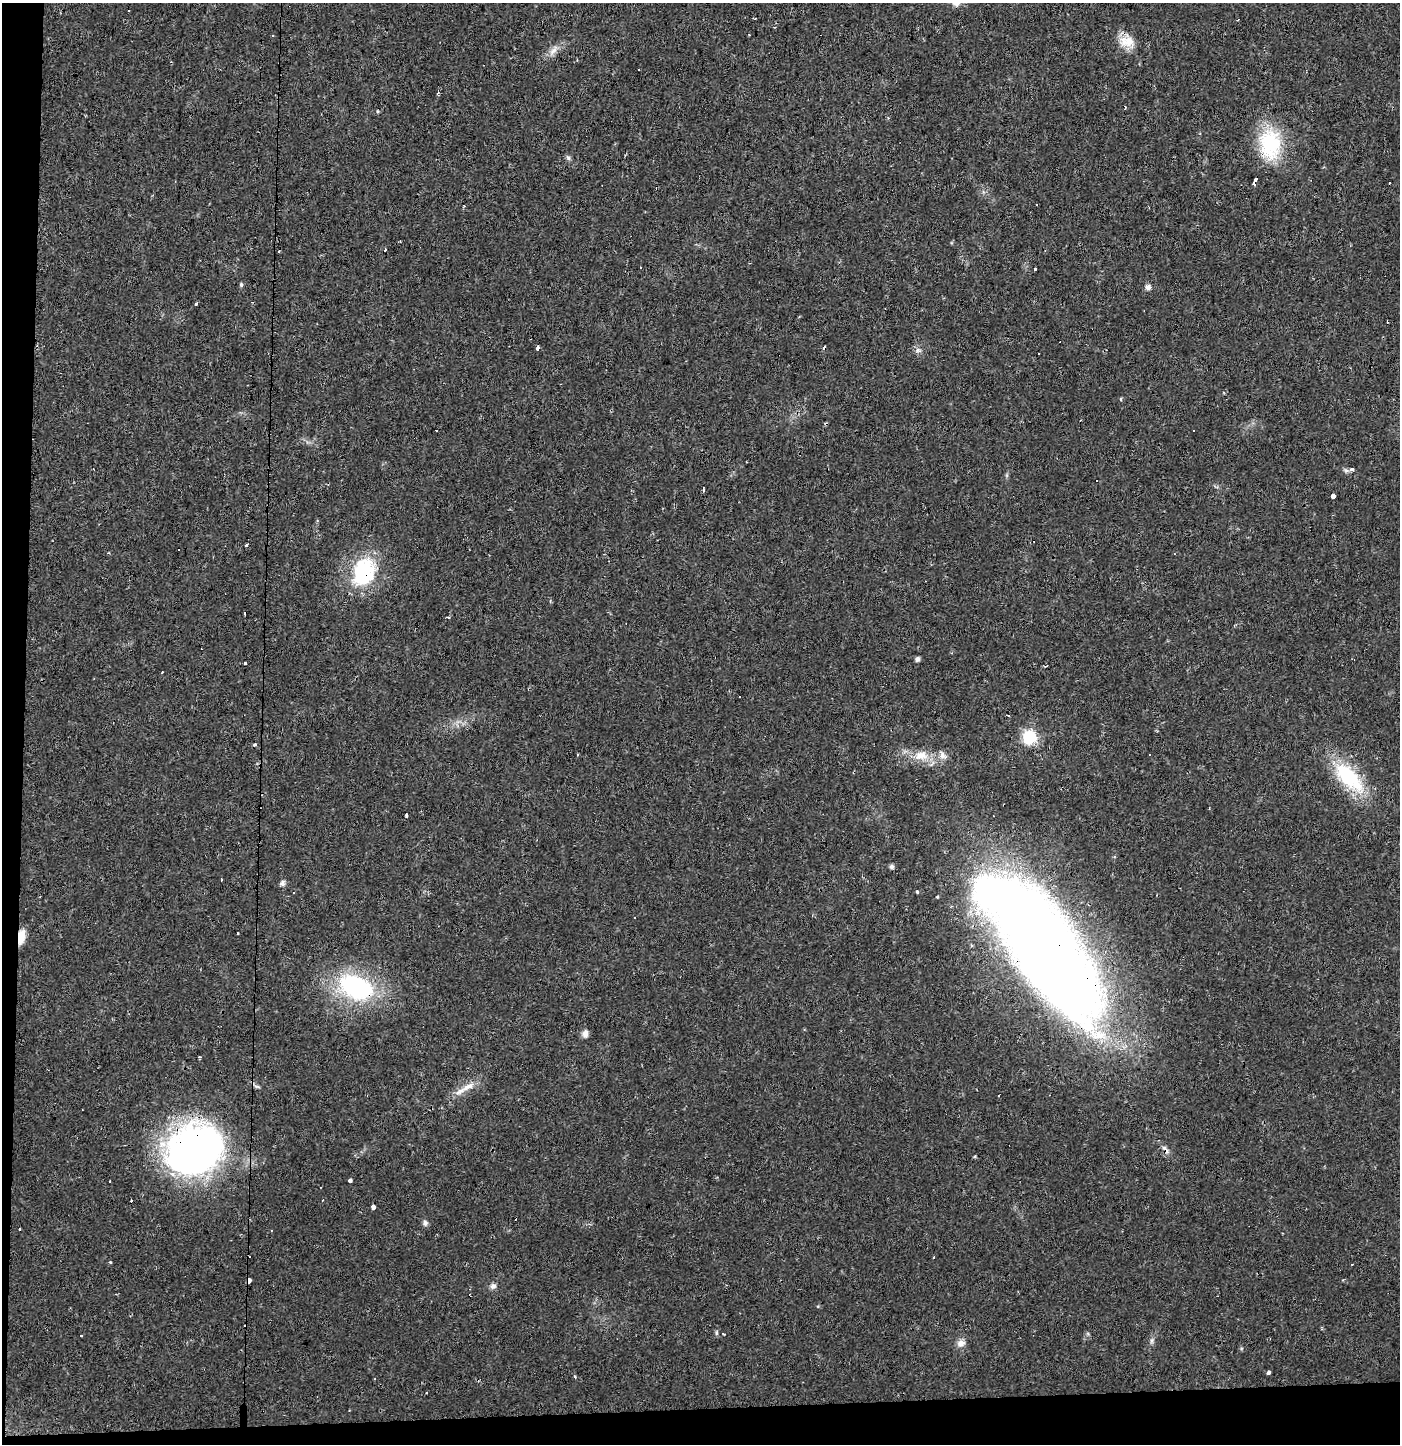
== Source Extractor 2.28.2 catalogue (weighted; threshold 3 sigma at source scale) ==
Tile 7 of 3 x 3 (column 1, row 3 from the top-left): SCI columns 1-1398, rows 65-1506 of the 4199 x 4455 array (HDU 1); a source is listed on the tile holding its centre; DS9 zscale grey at full resolution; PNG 1402 x 1446 px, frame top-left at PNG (2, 3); no overlay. Shown black and unused: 4% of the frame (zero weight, under 2 of 3 exposures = <1% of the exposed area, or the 3 px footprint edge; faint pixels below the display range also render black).
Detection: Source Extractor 2.28.2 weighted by HDU 2 'WHT'; one run over the whole footprint, this tile lists its part. Background 0.016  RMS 0.003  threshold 0.0134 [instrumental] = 3 sigma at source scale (4.5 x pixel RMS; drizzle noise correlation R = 1.50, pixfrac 1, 0.0396/0.0396 arcsec/px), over >= 5 px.
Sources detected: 92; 30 cosmic-ray / hot-pixel residue — not listed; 2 inside a brighter listed object's ellipse — not listed separately; the other 60 listed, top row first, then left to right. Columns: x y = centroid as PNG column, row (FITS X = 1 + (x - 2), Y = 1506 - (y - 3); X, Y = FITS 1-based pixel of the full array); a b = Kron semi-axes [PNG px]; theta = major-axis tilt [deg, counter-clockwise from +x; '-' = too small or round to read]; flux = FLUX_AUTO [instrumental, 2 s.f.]
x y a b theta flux
755 19 3 2 - 0.27
1127 41 22 16 -27 5.2
553 50 19 7 53 2.3
1125 107 4 2 - 0.27
377 111 4 3 - 0.28
1270 144 41 27 -88 19
568 158 8 5 -62 0.67
1255 180 4 3 - 1.9
1037 204 3 3 - 12
385 250 3 2 - 1.6
1035 269 3 2 - 0.36
241 285 5 5 - 0.53
1148 287 6 5 - 1.4
195 303 3 3 - 2.1
538 348 4 3 - 2.3
918 350 10 7 14 1.1
1121 399 5 3 - 0.3
1193 430 3 2 - 0.32
1352 469 3 3 - 6.8
1096 481 3 2 - 0.32
703 489 4 3 - 2.3
1333 496 4 4 - 3
246 545 4 3 - 1.1
108 553 4 3 - 0.23
364 572 38 27 71 23
550 601 4 3 - 0.33
917 659 5 5 - 1
244 663 3 3 - 0.9
1029 737 7 7 - 44
255 745 3 3 - 1.1
942 755 12 10 -46 1.9
921 756 21 13 0 5.5
1349 777 47 20 -46 21
406 815 3 3 - 4.4
891 867 5 5 - 0.92
282 883 8 7 - 0.95
917 892 4 3 - 0.4
294 893 3 2 - 0.33
937 897 3 2 - 0.32
21 937 15 7 81 4.2
1042 946 161 56 -54 480
356 987 37 23 -23 41
585 1033 9 8 - 1.4
200 1057 3 3 - 0.38
468 1087 22 8 26 3.6
194 1149 66 55 25 110
1166 1149 17 5 -51 1.4
350 1180 4 4 - 0.87
373 1207 4 4 - 3.1
425 1223 8 7 - 0.86
110 1262 4 3 - 0.31
248 1281 4 3 - 20
493 1286 9 8 - 1
470 1295 4 2 - 0.41
723 1334 4 3 - 0.25
81 1336 3 3 - 0.6
1152 1341 9 4 77 0.71
961 1343 11 9 28 2
1268 1372 4 3 - 3.8
575 1376 3 2 - 0.62
Overlapping masked pixels (flux is a lower limit): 7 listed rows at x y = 364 572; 21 937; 1042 946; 356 987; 194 1149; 1166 1149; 248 1281